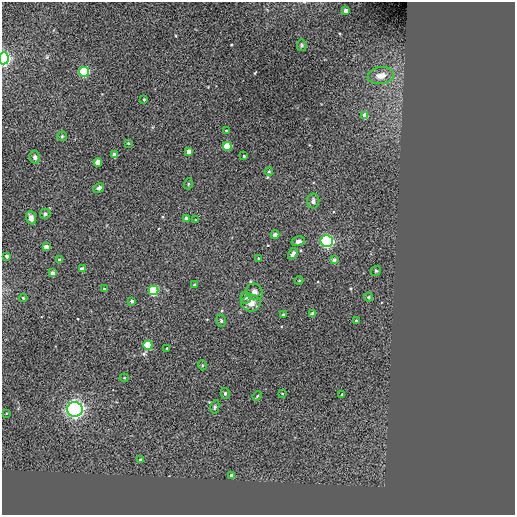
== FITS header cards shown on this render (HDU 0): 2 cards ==
NAXIS1  =                  513 / NUMBER OF ELEMENTS ALONG THIS AXIS
NAXIS2  =                  513 / NUMBER OF ELEMENTS ALONG THIS AXIS

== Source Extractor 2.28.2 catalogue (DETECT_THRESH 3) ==
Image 513 x 513 px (HDU 0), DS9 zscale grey, 1 PNG px = 1 image px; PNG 517 x 517 px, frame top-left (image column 1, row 513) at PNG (2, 2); each listed source drawn as its Kron ellipse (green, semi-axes under 4 px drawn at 4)
Background -0.00678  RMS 44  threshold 132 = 3 sigma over >= 5 px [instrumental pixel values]
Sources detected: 63; all 63 listed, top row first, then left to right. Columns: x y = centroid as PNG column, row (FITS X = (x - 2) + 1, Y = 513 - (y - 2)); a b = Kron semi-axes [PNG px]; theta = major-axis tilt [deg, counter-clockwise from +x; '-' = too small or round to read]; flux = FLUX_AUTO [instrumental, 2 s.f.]
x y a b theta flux
346 11 4 4 - 2.1e+04
302 45 6 5 - 4.5e+03
4 58 6 5 - 7.6e+05
84 72 5 5 - 3.3e+05
381 75 13 8 9 2.8e+04
144 99 4 3 - 2.7e+03
365 116 4 4 - 3.4e+04
226 131 4 3 - 2.8e+03
62 136 5 4 - 3.5e+03
128 143 3 3 - 2.6e+03
227 146 4 4 - 1.0e+05
189 151 4 4 - 2.1e+04
114 155 4 4 - 2.6e+04
244 156 3 3 - 2.9e+03
35 157 6 5 - 6.9e+03
98 162 4 4 - 4.4e+04
269 172 4 3 - 2.3e+03
188 184 5 3 - 2.5e+03
99 188 5 4 - 7.3e+03
313 201 7 6 - 1.0e+04
45 214 5 5 - 6.2e+03
31 218 7 5 -71 1.3e+04
186 218 4 3 - 1.6e+04
196 220 4 3 - 3.2e+03
275 235 4 4 - 1.8e+04
298 241 7 4 13 1.0e+04
327 241 6 6 - 6.6e+05
46 247 4 4 - 1.8e+04
293 254 6 4 59 8.0e+03
7 256 4 3 - 6.5e+03
258 258 4 3 - 3.2e+03
60 260 3 3 - 1.1e+04
334 260 4 4 - 1.1e+04
82 269 4 4 - 2.1e+04
376 271 5 4 - 3.4e+03
53 273 4 3 - 1.3e+04
299 281 4 3 - 2.4e+03
194 285 4 3 - 3.0e+03
104 289 4 4 - 3.3e+03
154 290 5 5 - 3.4e+05
254 292 8 7 - 1.4e+04
368 297 4 4 - 3.7e+03
23 298 4 3 - 3.2e+03
246 298 6 5 - 5.5e+03
132 301 3 3 - 6.2e+03
251 303 9 8 - 2.5e+04
313 314 4 3 - 1.4e+04
283 315 3 3 - 6.0e+03
221 321 6 5 - 4.4e+03
356 321 3 2 - 3.8e+03
148 345 4 4 - 1.7e+05
167 348 2 2 - 2.4e+03
202 365 5 3 - 2.8e+03
124 378 4 4 - 2.9e+03
225 393 5 4 - 4.6e+03
282 393 4 2 - 1.9e+03
342 395 4 3 - 3.3e+03
257 396 5 3 - 3.1e+03
215 407 7 4 79 5.4e+03
75 409 8 7 - 1.2e+06
6 413 4 2 - 1.9e+03
140 460 4 3 - 3.0e+03
232 475 4 3 - 1.4e+04
At the frame edge (FLAGS 8, measured only in part): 1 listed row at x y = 4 58